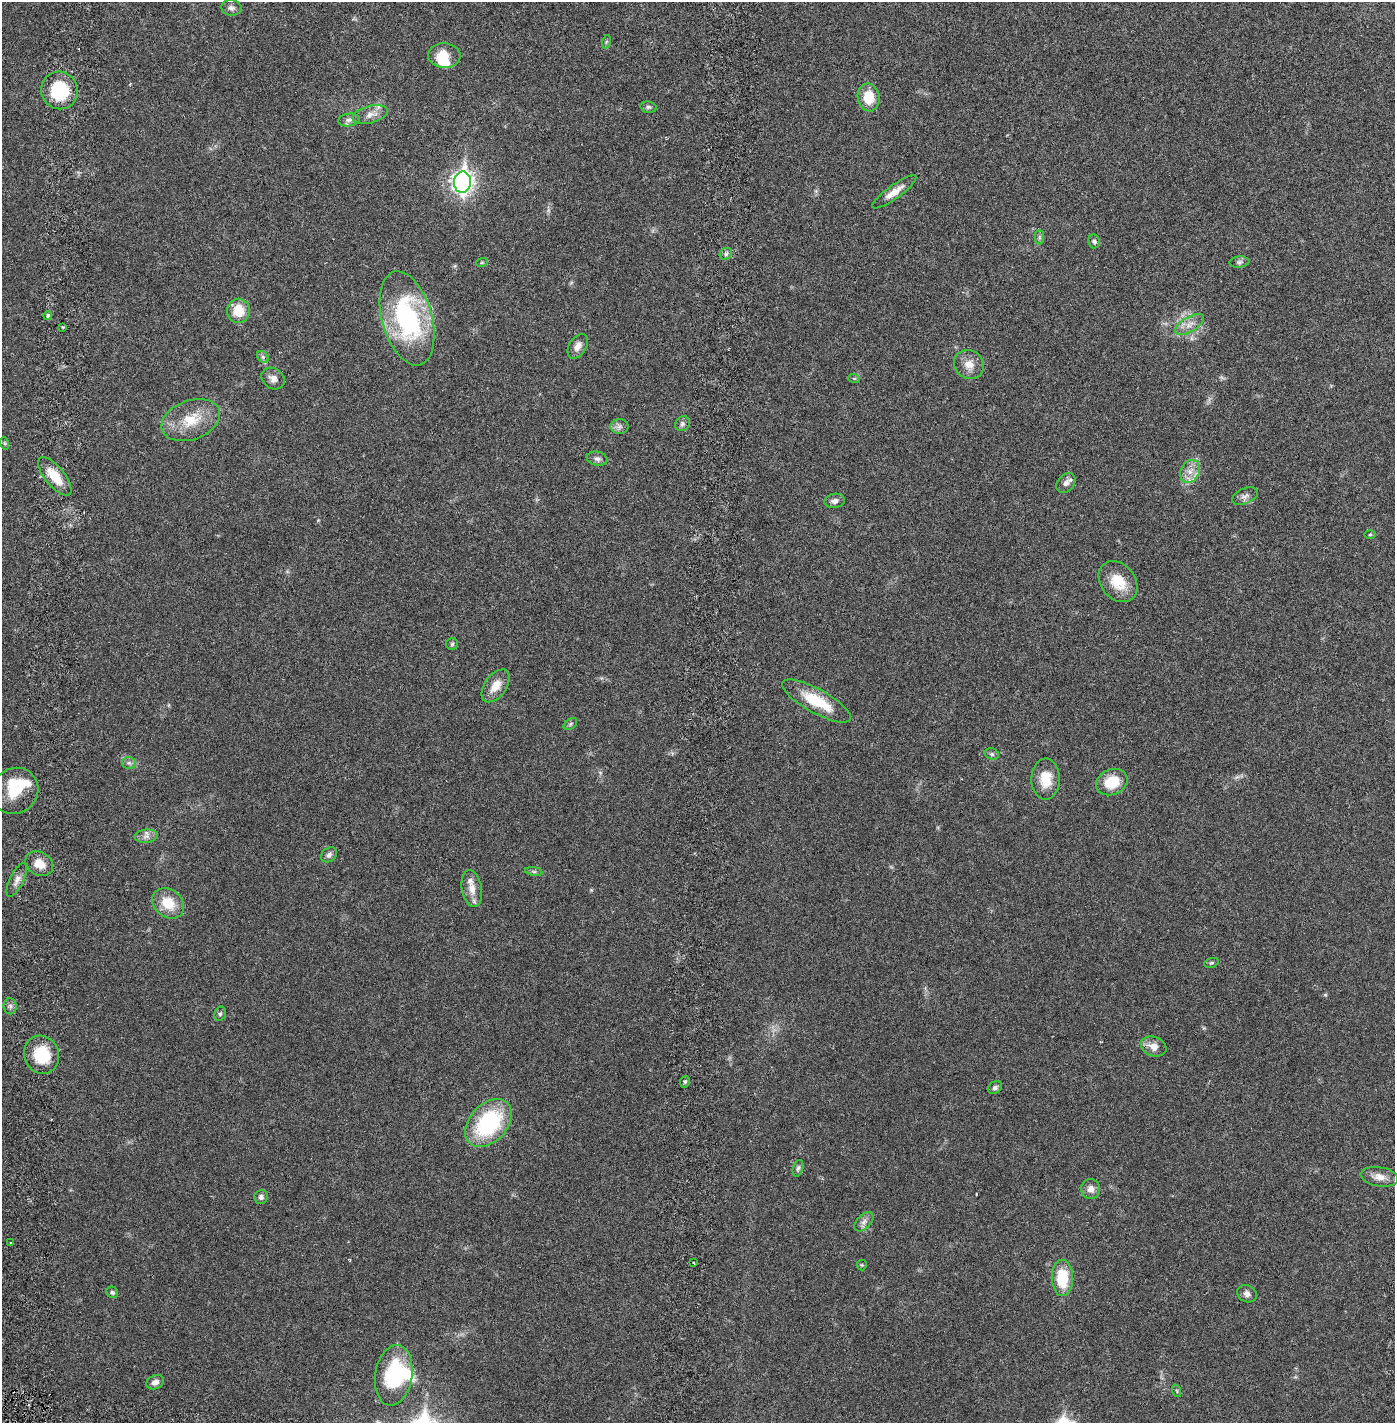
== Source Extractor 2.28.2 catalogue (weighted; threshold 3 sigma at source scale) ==
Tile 11 of 4 x 4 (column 3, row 3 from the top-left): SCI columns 2888-4280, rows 1509-2929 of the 5884 x 5856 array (HDU 1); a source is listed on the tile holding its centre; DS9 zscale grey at full resolution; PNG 1397 x 1425 px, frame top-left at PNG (2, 2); each listed source drawn as its Kron ellipse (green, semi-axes under 4 px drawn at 4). Shown black and unused: <1% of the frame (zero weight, under 2 of 6 exposures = <1% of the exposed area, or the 3 px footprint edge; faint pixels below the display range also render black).
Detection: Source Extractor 2.28.2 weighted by HDU 2 'WHT'; one run over the whole footprint, this tile lists its part. Background 0.0212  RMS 0.0033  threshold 0.0135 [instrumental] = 3 sigma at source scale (4.09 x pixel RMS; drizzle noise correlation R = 1.36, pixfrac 0.8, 0.05/0.05 arcsec/px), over >= 5 px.
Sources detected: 82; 3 inside a brighter object's white glare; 1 cosmic-ray / hot-pixel residue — neither listed nor drawn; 3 inside a brighter listed object's ellipse — not listed separately; the other 75 listed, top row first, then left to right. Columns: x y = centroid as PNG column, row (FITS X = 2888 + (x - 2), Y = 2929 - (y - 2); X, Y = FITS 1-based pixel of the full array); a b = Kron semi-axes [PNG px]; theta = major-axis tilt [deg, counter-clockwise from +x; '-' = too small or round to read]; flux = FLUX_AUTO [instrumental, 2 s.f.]
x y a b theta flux
231 8 10 7 -8 0.8
606 42 7 4 72 0.3
444 55 16 12 -3 3.4
59 90 19 18 - 11
869 97 14 11 -81 4.3
648 107 8 5 -9 0.46
370 115 18 8 14 1.7
349 120 11 6 7 0.77
462 182 10 8 86 96
894 192 26 6 36 2.2
1039 237 7 4 90 0.41
1094 241 7 6 - 0.46
726 254 6 5 - 0.49
482 262 6 3 19 0.2
1239 262 10 5 5 0.5
238 311 12 11 - 4.3
48 316 4 3 - 0.37
407 318 48 25 -74 29
1189 324 16 7 31 1.6
63 327 3 3 - 0.2
578 346 13 8 59 1.4
263 357 6 5 - 0.46
969 365 15 14 - 2.3
854 378 6 4 -18 0.22
273 379 12 9 -37 1.3
191 420 30 19 20 6.1
682 424 8 7 - 0.54
619 427 9 7 1 0.77
4 443 6 4 -71 0.27
597 459 10 7 -10 0.74
1190 471 12 9 60 1.9
55 476 23 9 -50 4.3
1066 483 11 8 45 0.99
1245 496 13 7 22 0.91
835 501 10 7 9 0.89
1370 535 6 4 1 0.2
1118 582 22 17 -51 4.9
452 644 6 6 - 0.35
496 686 18 10 55 2.7
816 701 39 12 -29 7.3
570 724 7 5 37 0.34
992 754 7 5 -16 0.45
129 763 6 6 - 0.52
1046 779 20 14 90 4.1
1112 782 16 12 22 5.5
15 791 24 22 35 6.4
146 836 11 6 6 0.94
329 855 8 6 41 0.66
39 864 14 11 -32 2.3
534 871 9 4 -9 0.36
17 880 18 7 64 1.3
472 888 18 10 -80 2.1
168 903 17 13 -40 4.3
1211 963 7 4 18 0.29
10 1006 8 6 -89 0.56
220 1014 7 5 73 0.36
1153 1046 13 9 -22 1.8
42 1055 19 17 -68 7
685 1082 6 5 - 0.36
995 1088 7 6 - 0.56
488 1123 27 18 48 19
798 1168 8 5 74 0.42
1379 1177 19 9 -9 1.9
1091 1189 10 9 - 1.3
261 1197 7 6 - 0.65
864 1222 12 6 45 0.87
10 1243 3 2 - 0.15
694 1263 3 2 - 0.15
862 1265 5 5 - 0.21
1062 1278 18 10 -89 7.1
112 1292 6 5 - 0.36
1247 1294 10 8 -27 0.91
394 1375 30 18 81 14
155 1382 9 7 27 0.99
1177 1391 6 4 -71 0.26